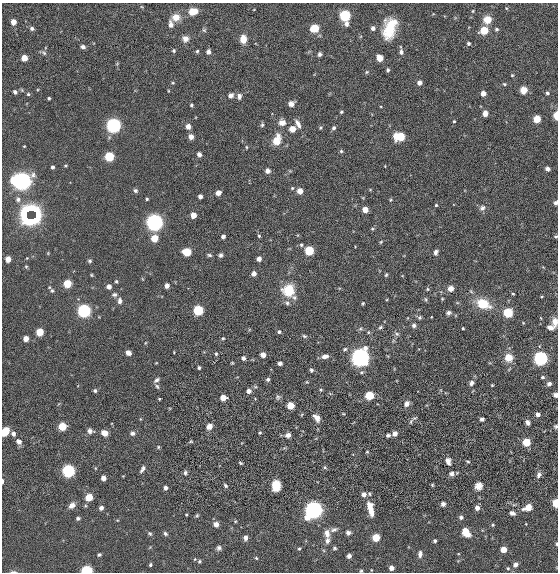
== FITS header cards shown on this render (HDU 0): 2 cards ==
NAXIS1  =                  556 /
NAXIS2  =                  570 /

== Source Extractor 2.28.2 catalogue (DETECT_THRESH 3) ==
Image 556 x 570 px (HDU 0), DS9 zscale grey, 1 PNG px = 1 image px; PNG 560 x 574 px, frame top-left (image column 1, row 570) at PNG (2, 3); no overlay
Background -0.709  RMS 15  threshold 43.8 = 3 sigma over >= 5 px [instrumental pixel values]
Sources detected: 253; all 253 listed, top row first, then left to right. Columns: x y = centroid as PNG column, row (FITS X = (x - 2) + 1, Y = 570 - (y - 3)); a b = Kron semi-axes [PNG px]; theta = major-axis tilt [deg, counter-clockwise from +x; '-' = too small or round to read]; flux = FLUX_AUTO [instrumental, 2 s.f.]
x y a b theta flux
192 11 6 5 - 25000
473 11 5 3 - 960
345 16 6 5 - 120000
176 17 9 8 - 9200
487 19 7 7 - 14000
13 22 4 4 - 9300
171 24 7 5 -82 5200
32 28 5 4 - 2400
314 28 6 5 - 37000
373 28 4 4 - 4300
390 28 21 11 74 31000
496 29 4 4 - 1700
204 30 6 4 -44 1300
484 30 5 5 - 34000
185 39 7 6 - 5700
243 39 7 6 - 11000
468 43 4 3 - 1600
83 47 4 4 - 2900
174 51 5 5 - 1400
197 51 4 4 - 1200
208 52 4 4 - 4300
401 52 7 5 -81 2900
44 53 7 5 -32 1900
319 54 5 4 - 2100
24 58 4 4 - 15000
380 58 5 4 - 17000
388 70 4 3 - 1900
367 72 4 4 - 1100
512 75 3 3 - 930
173 83 5 3 - 850
419 83 4 4 - 5300
504 84 5 4 - 1100
523 90 6 5 - 12000
15 92 5 4 - 1900
483 93 4 4 - 7800
547 93 4 4 - 1700
28 94 5 5 - 1300
231 95 5 4 - 5000
239 96 7 5 84 3300
49 98 3 3 - 1300
291 104 5 5 - 4900
191 105 3 3 - 1300
341 112 4 3 - 1300
485 113 5 4 - 5100
556 116 8 4 -89 7300
537 119 5 5 - 26000
454 121 3 3 - 930
282 122 9 8 - 5300
298 124 11 5 -61 4600
113 125 5 5 - 420000
262 125 5 4 - 1600
188 126 5 5 - 5000
320 128 4 3 - 1000
334 128 4 4 - 2100
292 129 4 4 - 14000
400 136 7 5 -3 41000
191 137 4 4 - 7300
277 140 12 8 72 12000
24 146 3 2 - 650
246 147 4 3 - 880
341 151 4 4 - 1400
199 154 5 4 - 3400
109 157 5 5 - 67000
65 166 5 3 - 1000
52 167 3 3 - 2200
547 169 4 4 - 3000
268 171 5 5 - 3100
14 180 5 5 - 39000
22 181 6 6 - 910000
292 188 5 4 - 980
135 190 6 5 - 1900
300 191 4 4 - 12000
218 193 5 5 - 4300
200 196 4 4 - 4300
18 199 7 6 - 2900
147 199 3 3 - 1200
390 200 5 3 - 900
556 203 5 4 - 2100
436 205 3 3 - 1000
482 208 8 7 - 3200
31 210 15 6 6 31000
365 210 4 4 - 12000
26 215 17 6 -87 34000
36 215 16 7 85 23000
193 215 4 4 - 12000
31 219 14 6 -2 29000
154 222 6 6 - 720000
372 229 5 3 - 1000
223 236 4 4 - 3900
259 236 4 4 - 1200
556 236 6 4 -5 1200
154 238 5 4 - 23000
381 242 5 4 - 1000
301 245 5 5 - 1600
309 251 5 5 - 61000
187 252 5 5 - 39000
436 252 6 4 74 2700
209 255 6 4 -17 1600
221 255 5 5 - 2200
8 259 5 4 - 7800
259 259 4 4 - 5700
90 261 5 4 - 1700
26 266 5 3 - 1000
254 274 4 4 - 5900
91 275 3 3 - 930
386 275 5 4 - 1200
116 281 4 3 - 1300
67 284 5 5 - 36000
167 286 4 4 - 6000
109 287 4 4 - 6300
450 288 5 5 - 7400
427 289 5 4 - 1100
52 290 7 5 -66 2000
289 291 12 10 -49 30000
513 294 4 2 - 860
114 295 7 6 - 2500
442 299 3 3 - 840
120 301 8 5 88 3200
287 303 6 6 - 2000
363 303 4 3 - 1000
483 304 14 9 -23 24000
198 310 5 5 - 79000
84 311 5 5 - 270000
449 313 6 5 - 2300
508 313 5 5 - 62000
420 317 6 6 - 1600
555 322 10 6 82 6400
414 325 6 5 - 2300
380 327 5 4 - 1600
550 327 7 5 -10 4500
463 328 3 2 - 970
360 329 6 3 19 1400
40 332 5 5 - 31000
279 332 4 4 - 2000
397 334 7 6 - 2000
304 336 6 4 -22 1300
223 338 4 4 - 1000
26 339 4 4 - 10000
345 349 6 4 17 1700
128 353 5 4 - 6200
216 354 4 3 - 1500
263 355 5 5 - 5200
325 356 8 5 12 4400
360 357 6 6 - 910000
509 357 7 6 - 16000
243 358 5 4 - 2700
540 358 5 5 - 300000
280 363 4 4 - 3200
199 368 3 3 - 1800
311 370 5 4 - 1600
543 377 4 3 - 1600
268 379 4 4 - 2000
156 380 8 5 41 2600
307 382 4 3 - 710
471 383 6 5 - 3100
549 384 4 4 - 4400
492 385 3 3 - 900
157 386 7 4 -61 1600
321 390 5 4 - 1100
95 391 5 4 - 1700
249 391 4 4 - 5500
556 395 4 4 - 4500
369 396 5 5 - 48000
278 397 7 6 - 2000
223 398 5 4 - 14000
159 399 3 3 - 900
406 404 6 5 - 5300
290 406 5 4 - 26000
538 414 4 4 - 5100
317 418 9 5 -49 6700
415 418 8 5 24 2100
482 419 4 4 - 2200
528 422 6 4 -71 3100
62 426 5 5 - 38000
209 426 6 6 - 6500
556 426 5 4 - 1400
5 431 7 5 55 20000
90 431 8 6 -15 3500
260 432 4 3 - 1000
104 433 6 5 - 9000
132 433 6 5 - 2700
13 434 5 5 - 2900
395 434 4 4 - 7100
288 435 6 5 - 4300
388 435 6 4 18 1900
19 441 7 6 - 4400
191 441 5 4 - 940
526 442 5 5 - 34000
158 447 4 4 - 1100
367 452 3 3 - 910
448 461 7 5 -62 5100
468 461 5 3 - 1000
241 463 5 3 - 1100
325 467 5 4 - 1200
143 469 7 4 57 2900
68 471 5 5 - 240000
185 473 6 5 - 2100
451 474 5 5 - 3100
539 475 7 5 61 3000
103 478 5 4 - 4100
2 481 4 2 - 2600
276 485 8 7 - 21000
432 485 4 3 - 1000
225 486 6 4 -47 1600
478 486 8 7 - 6400
165 488 4 4 - 2900
364 494 6 5 - 3700
369 494 5 4 - 1200
89 497 5 4 - 28000
556 503 5 3 - 46000
443 504 4 4 - 3300
72 505 7 5 43 6100
528 507 10 6 20 8800
101 508 4 4 - 4500
477 508 4 4 - 6600
370 509 14 5 -77 15000
313 510 7 6 - 760000
512 513 6 4 -18 3100
186 515 3 2 - 860
197 515 5 4 - 1200
461 517 5 5 - 2500
78 518 4 4 - 1900
235 521 5 3 - 910
216 524 4 4 - 7100
493 525 5 4 - 1100
334 529 9 5 21 2800
466 532 7 5 -58 22000
150 533 6 5 - 1400
327 533 10 7 -78 5800
348 533 5 5 - 3100
165 534 6 5 - 1800
376 537 5 5 - 31000
245 538 5 4 - 4700
327 540 8 6 84 3600
435 541 3 3 - 1800
557 544 4 3 - 1000
219 548 7 6 - 2400
335 548 5 4 - 1300
299 549 3 3 - 1100
503 549 4 4 - 14000
420 554 8 5 84 3300
99 555 5 4 - 1400
349 556 4 4 - 4200
256 558 5 3 - 920
195 559 4 3 - 720
199 561 5 4 - 1400
150 565 4 3 - 1400
515 565 7 5 31 3100
391 568 4 4 - 6800
508 568 4 4 - 1100
87 571 5 4 - 150000
361 571 4 4 - 1100
13 572 9 3 -3 1600
At the frame edge (FLAGS 8, measured only in part): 13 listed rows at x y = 556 116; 556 203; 556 236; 555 322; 556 395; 556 426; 5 431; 2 481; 556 503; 557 544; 87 571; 361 571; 13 572